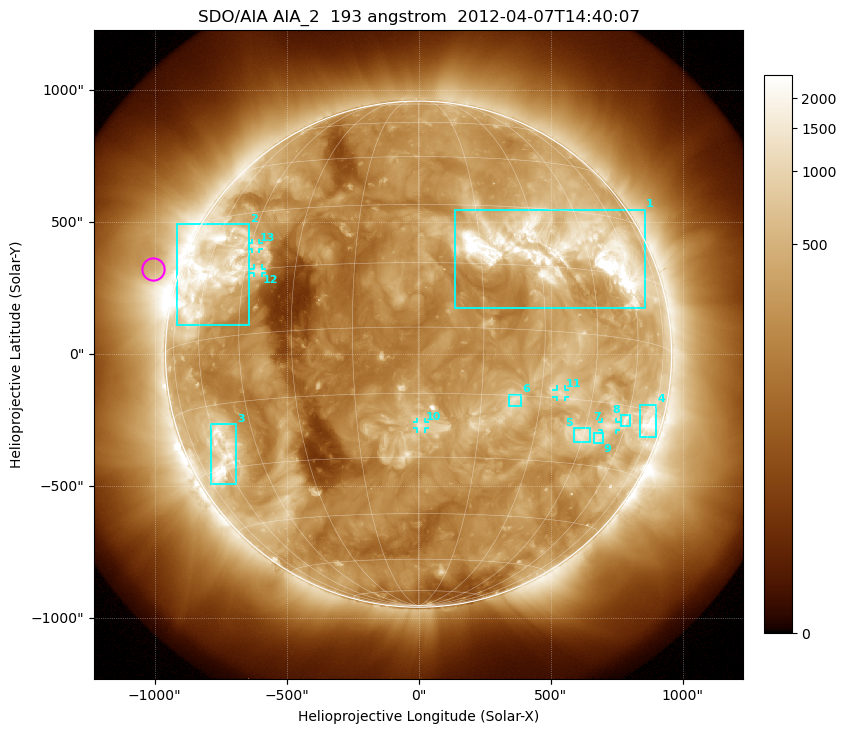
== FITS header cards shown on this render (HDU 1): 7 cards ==
TELESCOP= 'SDO/AIA'
INSTRUME= 'AIA_2'
WAVELNTH=                  193
WAVEUNIT= 'angstrom'
DATE-OBS= '2012-04-07T14:40:07.84'
CTYPE1  = 'HPLN-TAN'
CTYPE2  = 'HPLT-TAN'

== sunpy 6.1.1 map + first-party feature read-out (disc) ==
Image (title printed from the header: SDO/AIA AIA_2  193 angstrom  2012-04-07T14:40:07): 1024 x 1024 px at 2.4 arcsec/px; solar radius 959 arcsec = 399 px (full disc in frame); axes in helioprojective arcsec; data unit not stated in the header (colour bar unlabelled)
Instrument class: DISC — disc imager (sunpy class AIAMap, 193 A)
Bright regions (active regions / flare kernels): reference = the median radial profile (limb darkening/brightening removed); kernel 9 px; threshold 5 sigma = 765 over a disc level ~261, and >= 1.15x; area >= 12 px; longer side >= 10 px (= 24 arcsec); searched inside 0.97 R_sun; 13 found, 13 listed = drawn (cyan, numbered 1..; 5 of them under ~33 arcsec drawn as corner ticks so the feature stays visible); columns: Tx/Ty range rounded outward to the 5 arcsec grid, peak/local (2 s.f.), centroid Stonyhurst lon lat
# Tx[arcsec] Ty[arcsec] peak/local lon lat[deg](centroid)
1 135..860 175..550 19 +35 +19
2 -915..-640 110..495 6.9 -59 +15
3 -790..-690 -495..-265 7.1 -60 -27
4 835..900 -315..-190 6.6 +72 -17
5 585..650 -335..-280 5.5 +44 -23
6 340..390 -200..-150 5.2 +23 -16
7 695..750 -285..-255 4.7 +53 -20
8 765..805 -275..-230 4.4 +59 -18
9 665..700 -335..-300 4.3 +50 -23
10 -5..25 -280..-255 4.7 +1 -22
11 520..555 -160..-135 4.7 +35 -14
12 -625..-590 305..325 4.5 -41 +15
13 -630..-605 395..420 4.4 -43 +21
Off-limb structures (1.02-1.3 R_sun): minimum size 162 px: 6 found; the strongest spans PA ~55..90 deg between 1.02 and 1.3 R_sun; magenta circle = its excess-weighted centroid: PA ~70 deg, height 1.1 R_sun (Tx ~-1005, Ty ~325 arcsec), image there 1.8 x the reference